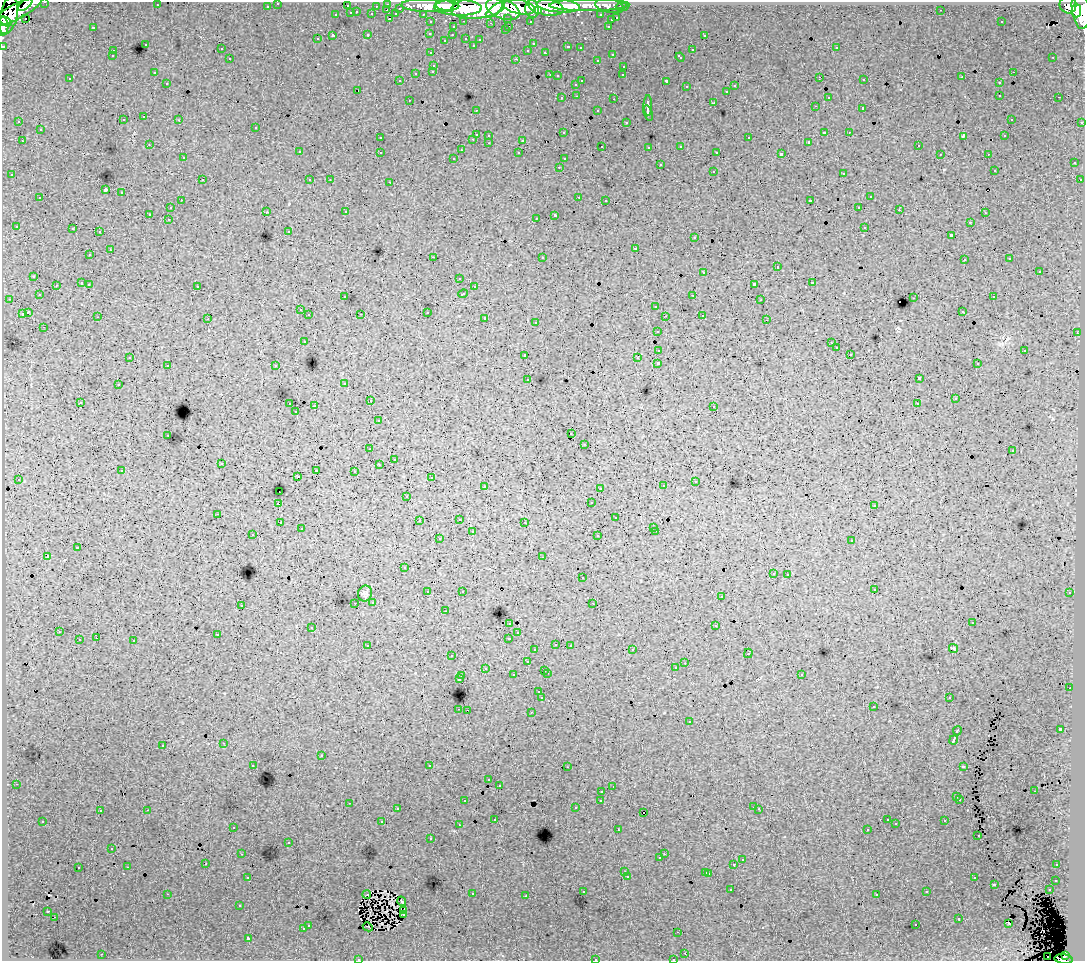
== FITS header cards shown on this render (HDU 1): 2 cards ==
NAXIS1  =                 1083
NAXIS2  =                  959

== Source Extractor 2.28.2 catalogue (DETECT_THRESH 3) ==
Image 1083 x 959 px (HDU 1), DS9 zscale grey, 1 PNG px = 1 image px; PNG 1087 x 963 px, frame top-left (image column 1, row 959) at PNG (2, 2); each listed source drawn as its Kron ellipse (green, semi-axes under 4 px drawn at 4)
Background 67.5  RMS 0.89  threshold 2.66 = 3 sigma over >= 5 px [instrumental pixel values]
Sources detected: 451; all 451 listed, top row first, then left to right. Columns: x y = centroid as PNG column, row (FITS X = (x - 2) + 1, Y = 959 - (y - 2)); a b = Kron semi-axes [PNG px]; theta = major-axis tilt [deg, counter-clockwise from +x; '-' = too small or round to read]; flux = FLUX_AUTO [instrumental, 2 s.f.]
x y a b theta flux
45 2 3 2 - 2100
278 3 3 3 - 1500
388 4 3 3 - 3500
25 5 8 3 38 31000
157 5 3 2 - 73
445 5 9 5 -8 81000
589 5 40 6 1 84000
1068 5 8 8 - 47000
267 6 3 3 - 910
347 6 3 3 - 480
376 6 3 2 - 490
430 6 29 6 -1 150000
558 6 22 6 -5 130000
610 6 14 7 -11 18000
519 7 16 7 -12 160000
546 7 18 8 -12 160000
622 7 6 3 0 2000
400 8 3 3 - 530
458 8 24 8 -2 250000
478 8 27 11 6 370000
503 9 17 10 -21 330000
532 9 9 6 -81 120000
387 10 3 2 - 160
494 10 11 4 41 74000
941 10 3 2 - 81
1081 10 19 8 -82 290000
17 11 28 7 28 140000
538 11 4 3 - 43000
1076 11 7 4 -89 90000
357 12 3 2 - 250
351 13 3 3 - 630
372 14 3 3 - 600
396 14 3 3 - 560
423 14 3 2 - 970
9 15 19 8 77 160000
336 15 3 3 - 250
601 15 3 3 - 1100
25 18 2 2 - 210
508 18 3 3 - 580
617 18 3 3 - 410
389 19 3 2 - 350
611 20 3 3 - 180
464 21 3 2 - 230
530 21 3 3 - 840
6 22 6 3 -27 57000
431 22 3 3 - 1400
1001 22 3 2 - 70
491 23 3 3 - 64
3 26 9 5 -88 43000
509 26 3 2 - 180
608 26 3 2 - 240
93 27 3 2 - 430
453 27 3 3 - 260
505 30 3 2 - 100
430 33 3 3 - 140
368 35 3 3 - 120
452 35 3 2 - 130
704 35 3 2 - 160
333 36 3 3 - 1100
466 38 3 3 - 260
317 39 3 3 - 200
444 40 2 2 - 35
480 40 3 2 - 71
145 44 3 3 - 300
533 44 3 2 - 110
473 45 3 2 - 83
3 46 3 3 - 2500
568 47 3 3 - 330
580 48 3 2 - 130
836 48 3 2 - 280
221 49 3 2 - 140
528 50 3 3 - 140
692 50 3 3 - 370
113 51 3 2 - 210
431 53 3 3 - 160
546 53 4 3 - 180
612 54 3 3 - 220
112 56 3 2 - 80
680 57 5 3 - 140
1053 57 2 2 - 68
230 59 3 3 - 150
516 59 3 2 - 380
597 60 3 2 - 240
434 65 3 3 - 170
624 66 3 3 - 220
433 71 3 3 - 150
1013 72 3 2 - 220
154 73 3 2 - 78
416 73 3 3 - 300
550 75 3 2 - 150
623 75 3 2 - 82
558 76 3 3 - 130
820 77 2 2 - 110
962 77 3 2 - 89
70 79 3 3 - 150
864 80 3 3 - 150
400 81 3 3 - 38
582 81 3 2 - 370
666 81 4 3 - 680
167 83 3 2 - 110
999 83 3 3 - 200
576 84 3 3 - 260
735 86 3 3 - 200
687 87 3 3 - 180
358 90 3 2 - 120
727 91 3 3 - 230
1000 95 3 2 - 140
577 96 3 2 - 200
828 97 3 3 - 130
1059 97 2 2 - 37
562 98 3 3 - 200
614 99 3 2 - 320
409 100 3 2 - 170
714 103 3 3 - 600
648 105 10 3 -90 2300
815 106 3 2 - 120
863 108 3 3 - 790
476 110 3 2 - 73
598 110 3 2 - 110
648 113 8 3 -73 1000
144 117 3 3 - 140
1011 119 3 2 - 110
123 120 3 3 - 120
179 120 3 2 - 140
19 122 3 3 - 170
626 122 3 3 - 120
1082 122 3 3 - 550
256 127 3 3 - 140
40 130 3 3 - 230
824 132 4 3 - 500
849 132 3 2 - 190
563 133 3 3 - 140
476 134 3 3 - 520
489 135 3 3 - 170
963 136 4 3 - 490
1004 136 3 3 - 120
380 138 3 2 - 150
749 138 3 3 - 330
473 139 3 2 - 110
523 140 3 3 - 670
22 141 3 2 - 260
809 142 3 3 - 63
489 143 3 2 - 200
149 145 3 2 - 66
602 146 3 2 - 72
681 146 3 3 - 150
918 146 3 2 - 150
649 147 3 3 - 170
461 150 2 2 - 48
299 152 3 3 - 240
380 152 3 2 - 110
717 152 3 3 - 150
519 153 3 3 - 110
781 154 4 3 - 1100
940 154 3 2 - 63
988 154 3 2 - 100
183 158 3 2 - 87
454 158 3 2 - 89
564 159 3 3 - 120
1074 163 3 3 - 150
660 165 3 3 - 320
559 167 3 2 - 140
994 170 3 2 - 69
713 171 3 3 - 160
844 173 3 3 - 320
12 175 3 3 - 120
202 180 3 2 - 190
310 180 3 2 - 130
330 180 2 2 - 40
1080 180 3 3 - 170
390 182 3 2 - 440
105 190 4 3 - 5800
122 193 3 3 - 240
579 197 3 2 - 400
870 197 3 3 - 190
40 198 3 2 - 210
181 200 2 2 - 150
606 200 3 2 - 71
810 201 3 3 - 730
859 207 3 3 - 190
170 208 3 3 - 160
899 210 3 2 - 120
266 212 3 2 - 200
346 212 3 2 - 120
985 213 3 2 - 94
149 214 3 3 - 810
555 215 3 3 - 1200
536 218 3 2 - 110
168 219 3 2 - 120
970 222 3 2 - 170
16 226 3 3 - 150
865 227 3 3 - 250
73 229 3 2 - 38
289 231 3 3 - 120
99 232 3 2 - 180
951 235 3 3 - 1000
694 238 3 3 - 140
636 248 3 3 - 460
110 250 3 2 - 270
90 255 3 3 - 240
433 257 2 2 - 570
542 257 3 3 - 300
1010 259 3 3 - 130
964 260 3 2 - 91
777 267 3 3 - 640
1039 271 3 3 - 490
704 272 3 3 - 330
34 276 3 3 - 160
459 278 3 2 - 67
82 283 3 3 - 440
812 283 3 3 - 430
89 284 3 3 - 150
754 284 4 3 - 1300
56 285 3 2 - 190
197 286 3 2 - 48
474 287 3 3 - 220
463 294 5 3 - 280
39 295 3 3 - 170
693 295 3 2 - 160
345 297 3 3 - 110
993 297 3 2 - 170
914 298 3 2 - 210
9 299 3 2 - 90
761 300 3 2 - 66
656 306 3 3 - 260
300 310 3 3 - 180
962 311 3 2 - 100
28 312 4 3 - 940
427 312 3 3 - 490
22 314 3 3 - 480
361 314 2 2 - 46
309 315 3 3 - 280
702 315 3 2 - 220
665 316 3 2 - 90
98 317 3 2 - 100
485 318 3 3 - 240
208 319 2 2 - 39
767 320 2 2 - 43
536 322 3 3 - 150
44 327 3 2 - 98
657 331 3 3 - 200
1077 333 3 2 - 100
304 341 3 3 - 250
831 343 2 2 - 43
836 348 3 3 - 160
659 350 4 3 - 760
1025 350 3 2 - 290
850 354 3 2 - 70
525 355 3 3 - 310
130 357 3 3 - 83
637 358 3 2 - 89
658 363 3 3 - 1400
977 364 3 2 - 120
168 365 3 2 - 210
276 366 3 3 - 270
919 378 4 3 - 1800
528 379 3 3 - 170
345 383 3 3 - 140
118 385 3 2 - 200
955 399 3 2 - 74
370 401 3 2 - 140
80 402 3 3 - 170
290 404 3 2 - 280
917 404 3 3 - 170
315 406 3 2 - 490
714 406 3 2 - 180
296 412 3 2 - 130
378 420 3 3 - 210
571 434 3 2 - 62
168 435 3 2 - 170
584 444 3 2 - 94
370 449 3 2 - 120
1012 451 3 3 - 140
394 459 2 2 - 54
222 463 3 2 - 120
379 465 3 2 - 94
316 470 3 2 - 310
122 471 3 3 - 210
354 471 3 2 - 76
298 477 3 2 - 170
431 478 3 2 - 120
18 479 2 2 - 40
695 481 3 2 - 120
485 486 3 2 - 120
663 486 3 3 - 260
600 488 3 2 - 210
279 492 2 2 - 34
407 496 3 2 - 67
591 503 3 3 - 160
278 504 3 3 - 780
874 506 3 2 - 57
218 514 3 2 - 200
616 518 3 3 - 180
459 519 3 2 - 150
419 521 3 2 - 70
525 522 3 3 - 99
280 523 3 2 - 190
654 527 3 3 - 150
301 529 2 2 - 64
656 531 3 2 - 160
472 532 3 3 - 340
253 535 3 2 - 170
598 536 3 3 - 290
439 539 3 3 - 220
852 541 3 3 - 180
77 548 3 3 - 700
48 556 3 3 - 1300
543 557 3 2 - 74
404 568 3 3 - 130
773 573 3 3 - 120
788 574 3 2 - 320
582 578 3 3 - 200
874 589 3 2 - 180
462 591 2 2 - 51
428 592 3 3 - 230
1070 593 3 3 - 200
365 594 8 7 - 140
721 597 3 2 - 88
373 602 3 3 - 170
355 603 2 2 - 110
593 603 3 2 - 70
241 605 3 2 - 130
445 611 2 2 - 44
510 623 3 3 - 240
972 623 2 2 - 40
716 626 3 3 - 350
312 627 3 3 - 150
59 632 3 2 - 140
518 633 3 3 - 190
217 634 3 2 - 48
96 638 3 2 - 170
509 638 3 3 - 340
79 640 3 3 - 510
134 641 3 3 - 530
556 644 3 2 - 200
570 645 3 2 - 180
368 646 3 3 - 150
954 648 4 3 - 70
535 650 3 3 - 82
632 650 3 2 - 190
748 653 5 3 - 420
452 656 3 2 - 120
527 662 3 3 - 130
685 663 3 2 - 110
485 668 3 3 - 130
675 668 3 2 - 77
545 670 3 2 - 240
547 673 3 2 - 310
801 674 3 3 - 240
513 675 3 3 - 200
462 676 3 2 - 200
459 679 3 3 - 810
1070 688 2 2 - 75
539 692 3 2 - 66
542 698 3 3 - 1000
949 698 3 2 - 170
873 707 3 2 - 150
459 709 3 2 - 310
467 710 2 2 - 250
531 712 3 2 - 170
689 722 3 3 - 170
1060 729 4 3 - 1300
957 731 5 3 - 640
954 740 4 3 - 2900
224 743 3 2 - 220
163 745 3 3 - 240
321 756 3 3 - 360
253 765 3 2 - 120
430 766 3 3 - 1900
963 766 4 3 - 370
567 767 2 2 - 49
489 780 3 3 - 97
16 784 3 2 - 150
499 785 3 2 - 110
613 786 3 2 - 64
602 791 3 2 - 200
1034 791 3 2 - 240
957 797 3 3 - 66
601 800 3 3 - 180
960 800 3 3 - 120
465 801 3 3 - 230
349 803 3 2 - 160
754 807 3 2 - 95
576 808 3 3 - 210
397 809 3 3 - 140
759 809 3 2 - 59
147 810 3 2 - 300
100 811 3 3 - 210
644 812 3 3 - 210
495 819 3 3 - 130
887 820 3 3 - 110
43 821 3 2 - 130
945 821 3 3 - 190
382 822 3 3 - 440
896 824 3 2 - 45
459 825 2 2 - 39
233 827 3 2 - 120
867 829 3 2 - 160
618 830 3 2 - 110
978 836 3 2 - 66
431 838 3 2 - 120
289 842 3 2 - 58
112 849 3 2 - 91
242 854 3 2 - 150
664 854 3 2 - 160
660 858 3 3 - 170
742 860 3 3 - 170
206 864 2 2 - 220
734 864 3 3 - 720
1057 865 3 2 - 160
128 867 3 2 - 200
78 868 3 3 - 240
625 872 2 2 - 32
706 872 3 3 - 220
709 873 3 3 - 380
627 876 3 3 - 320
248 877 3 2 - 190
974 878 3 2 - 160
1056 880 3 3 - 220
995 884 3 3 - 390
731 890 3 2 - 140
1049 890 3 2 - 130
583 891 3 3 - 110
927 892 3 2 - 110
167 894 3 2 - 490
367 894 4 2 - 10
472 894 3 2 - 240
877 894 3 3 - 81
526 896 3 2 - 47
402 901 5 3 - 47
240 905 3 3 - 91
47 911 3 2 - 52
403 911 4 3 - 100
404 915 4 3 - 41
55 917 2 2 - 37
959 919 3 3 - 340
1009 923 3 2 - 43
308 925 3 3 - 130
916 925 3 2 - 150
368 927 5 2 - 70
303 929 3 3 - 290
678 932 2 2 - 26
248 938 3 3 - 1200
685 953 3 2 - 140
102 954 3 2 - 75
1066 955 4 3 - 24000
1048 957 2 2 - 370
358 959 3 2 - 110
595 959 3 2 - 96
673 959 3 2 - 160
1064 959 9 4 -7 57000
At the frame edge (FLAGS 8, measured only in part): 8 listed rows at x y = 45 2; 278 3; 3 26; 3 46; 358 959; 595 959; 673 959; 1064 959